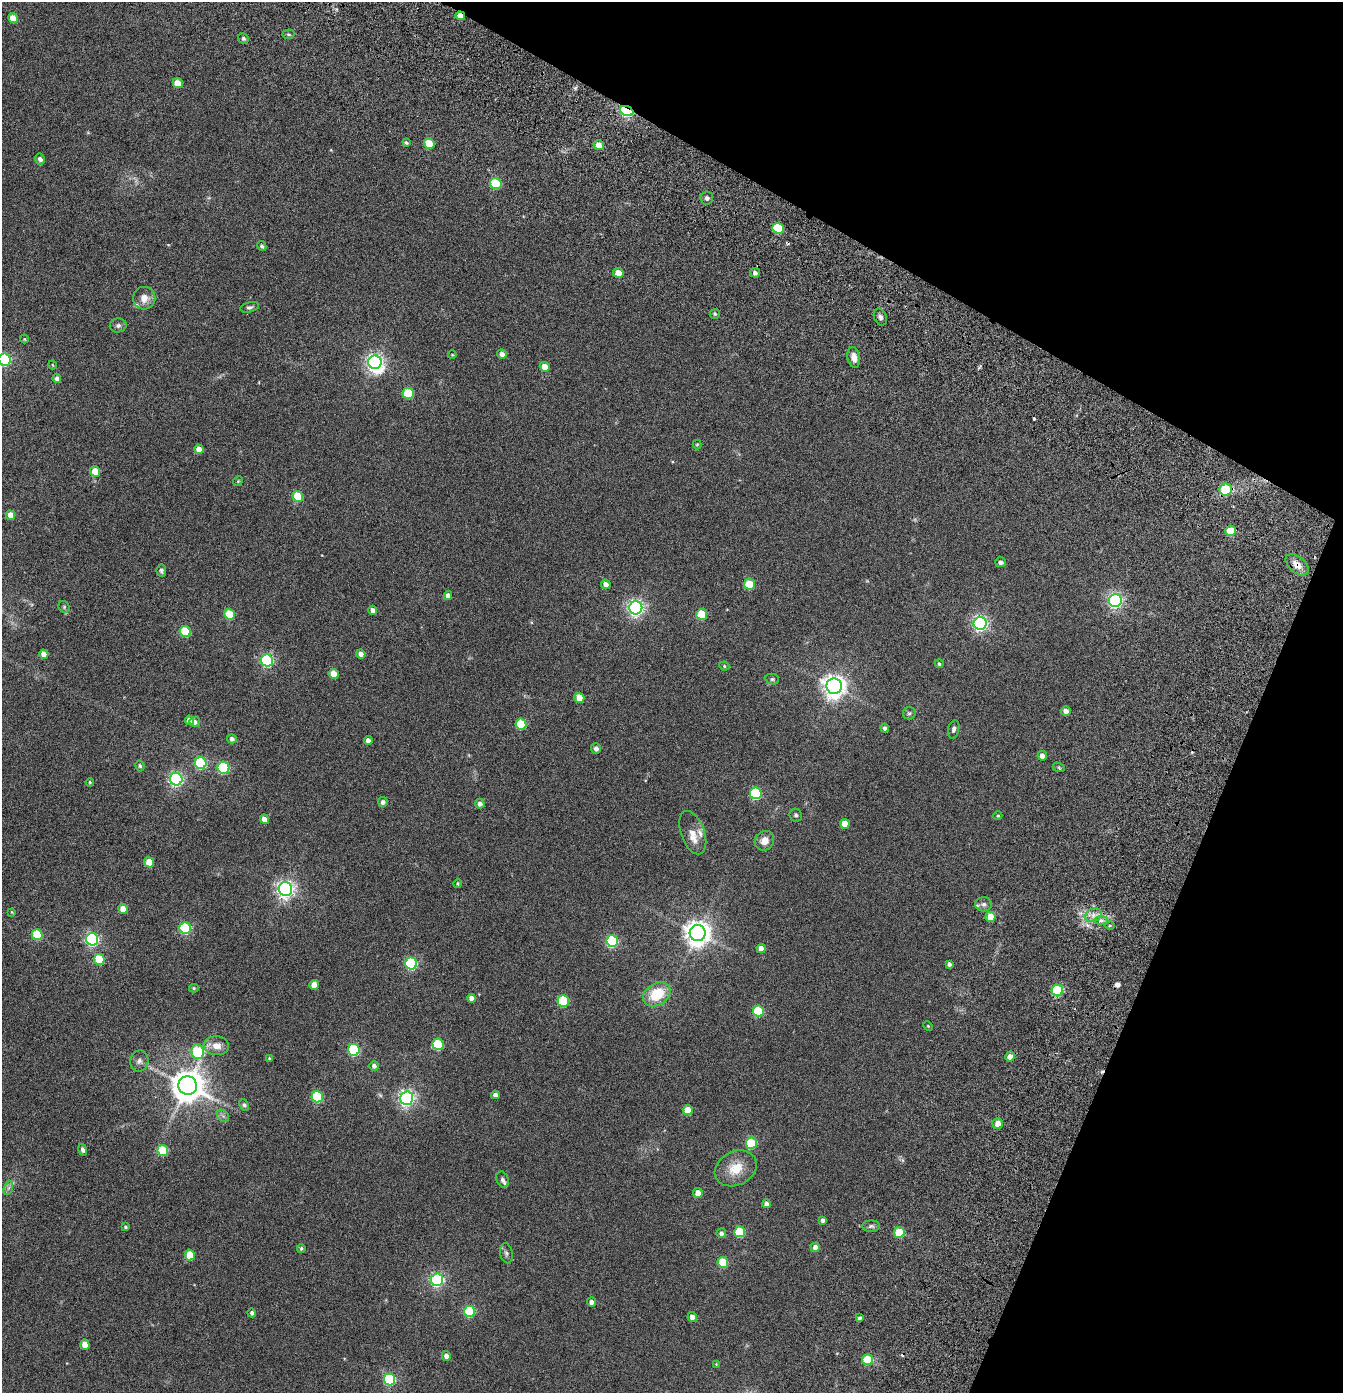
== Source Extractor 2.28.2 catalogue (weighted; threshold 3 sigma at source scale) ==
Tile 8 of 4 x 4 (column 4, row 2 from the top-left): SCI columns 4271-5611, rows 3006-4396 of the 6104 x 6079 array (HDU 1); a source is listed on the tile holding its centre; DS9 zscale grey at full resolution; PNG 1345 x 1395 px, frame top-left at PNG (2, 2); each listed source drawn as its Kron ellipse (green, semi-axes under 4 px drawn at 4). Shown black and unused: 22% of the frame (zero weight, under 3 of 6 exposures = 11% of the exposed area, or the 3 px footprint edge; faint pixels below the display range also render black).
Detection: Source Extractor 2.28.2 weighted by HDU 2 'WHT'; one run over the whole footprint, this tile lists its part. Background 0.139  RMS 0.011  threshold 0.047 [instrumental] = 3 sigma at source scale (4.09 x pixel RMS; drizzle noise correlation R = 1.36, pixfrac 0.8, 0.05/0.05 arcsec/px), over >= 5 px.
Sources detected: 174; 1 too faint to see at this stretch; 1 inside a brighter object's white glare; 6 cosmic-ray / hot-pixel residue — neither listed nor drawn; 5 inside a brighter listed object's ellipse — not listed separately; the other 161 listed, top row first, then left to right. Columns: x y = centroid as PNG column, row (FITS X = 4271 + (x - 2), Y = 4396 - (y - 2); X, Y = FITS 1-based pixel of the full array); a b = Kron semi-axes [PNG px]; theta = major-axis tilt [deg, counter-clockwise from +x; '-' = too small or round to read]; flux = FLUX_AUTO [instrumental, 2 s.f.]
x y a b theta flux
460 16 5 4 - 8.3
13 18 5 4 - 13
289 34 6 4 -3 1.5
243 38 5 5 - 2
178 83 5 4 - 14
627 111 7 4 -23 180
406 143 4 4 - 1.3
429 143 5 5 - 24
599 145 5 5 - 8.1
40 159 6 4 -77 3.4
496 184 6 5 - 44
707 198 6 6 - 2.6
778 228 6 5 - 44
262 246 5 4 - 1.8
618 273 5 4 - 12
755 273 5 5 - 2.7
144 298 11 11 - 8.4
250 307 9 5 14 2
715 314 5 5 - 1.3
880 317 9 6 -67 3.2
118 325 8 7 - 2.5
24 339 4 4 - 0.79
502 354 5 4 - 4.2
452 355 4 4 - 0.8
854 357 10 6 -79 5.6
5 360 6 6 - 140
375 362 7 6 - 360
53 365 4 3 - 0.68
545 367 5 4 - 11
57 379 4 4 - 3.5
408 393 5 5 - 39
697 444 5 4 - 0.95
199 449 5 4 - 8
95 471 5 5 - 17
238 481 5 4 - 0.96
1226 490 6 6 - 35
298 496 5 5 - 36
10 515 5 4 - 8.8
1231 531 5 5 - 20
1000 562 5 5 - 2.8
1297 565 13 8 -41 7
161 571 6 5 - 1.8
606 584 5 4 - 4.3
750 584 5 5 - 34
448 596 4 4 - 4.4
1115 600 6 6 - 250
64 607 6 5 - 1.4
636 608 6 6 - 300
373 610 4 4 - 5.4
229 614 5 5 - 31
702 614 5 5 - 33
980 623 6 6 - 260
185 632 6 5 - 40
44 654 5 4 - 6.9
361 654 5 4 - 4.7
267 660 6 6 - 140
939 664 4 4 - 1.4
724 666 5 4 - 1.1
334 674 5 5 - 15
772 679 7 5 -13 1.5
834 686 8 7 - 720
579 698 5 5 - 16
1066 711 5 4 - 4.5
909 713 6 6 - 1.7
189 720 5 4 - 7.1
195 722 5 5 - 3.6
521 724 5 5 - 39
885 728 4 4 - 2.3
954 729 9 5 77 2.5
232 739 5 4 - 2.6
368 740 4 4 - 3.8
596 749 5 5 - 3.9
1042 756 5 4 - 4.9
201 763 6 5 - 81
140 766 5 4 - 1.7
223 768 6 5 - 78
1059 768 6 4 -20 1.2
176 779 6 6 - 200
90 782 4 3 - 1
756 793 6 6 - 80
383 802 5 5 - 3.1
480 804 5 4 - 3.8
796 815 6 6 - 1.9
998 816 4 4 - 1
264 819 5 4 - 6.1
845 824 5 5 - 12
693 833 23 11 -70 8.3
764 841 10 9 - 7.3
149 862 5 5 - 15
458 883 4 4 - 1.1
285 889 7 6 - 390
983 904 8 7 - 2.9
123 909 5 4 - 10
12 912 4 3 - 0.81
1093 915 8 6 22 5
991 917 5 5 - 13
1101 920 7 4 0 2.5
1110 925 5 3 - 0.99
185 928 6 5 - 78
698 933 8 8 - 930
37 935 5 5 - 40
92 939 6 6 - 170
612 941 6 6 - 92
761 948 4 4 - 6
99 960 5 5 - 36
411 963 6 6 - 97
949 964 4 4 - 2.5
314 985 5 4 - 7.9
194 988 5 4 - 1.2
1057 991 6 5 - 70
657 994 15 11 31 29
471 998 4 4 - 4.7
563 1001 5 5 - 55
758 1011 5 5 - 43
928 1026 5 3 - 0.73
438 1044 6 5 - 58
216 1046 12 9 -3 8.5
354 1050 6 6 - 88
198 1052 8 6 -78 57
1010 1056 5 4 - 6
270 1059 4 3 - 1.3
139 1061 10 9 - 4
374 1066 5 4 - 3.1
188 1086 9 9 - 1700
495 1095 4 4 - 3.7
317 1097 6 5 - 63
407 1098 6 6 - 310
244 1105 6 4 -62 1.8
688 1110 5 5 - 17
223 1116 7 5 -45 2.3
998 1123 5 5 - 7.6
751 1143 5 5 - 53
83 1150 6 4 -75 2.8
163 1151 5 5 - 37
736 1168 22 17 27 19
502 1179 8 6 -66 2.3
8 1188 7 4 70 2.2
698 1193 5 5 - 8.3
766 1204 4 4 - 2.8
823 1220 4 4 - 3.1
871 1226 9 5 1 2.2
125 1227 4 3 - 1.3
740 1232 5 5 - 39
899 1232 5 5 - 30
721 1233 5 5 - 3.1
815 1247 5 4 - 4.6
301 1248 4 4 - 1.5
506 1253 10 6 -79 2.5
190 1255 5 5 - 24
723 1262 5 5 - 35
437 1280 6 6 - 180
592 1302 5 4 - 3.6
470 1311 6 5 - 68
252 1313 4 4 - 2.4
692 1317 5 4 - 5
859 1318 3 3 - 2
85 1345 5 4 - 11
446 1356 5 4 - 4.1
867 1360 5 5 - 28
716 1364 3 3 - 0.74
390 1379 6 5 - 90
Overlapping masked pixels (flux is a lower limit): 4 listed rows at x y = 460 16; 627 111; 1226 490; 1297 565
Isophote crosses this tile's border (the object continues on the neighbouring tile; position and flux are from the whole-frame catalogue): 1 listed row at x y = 5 360